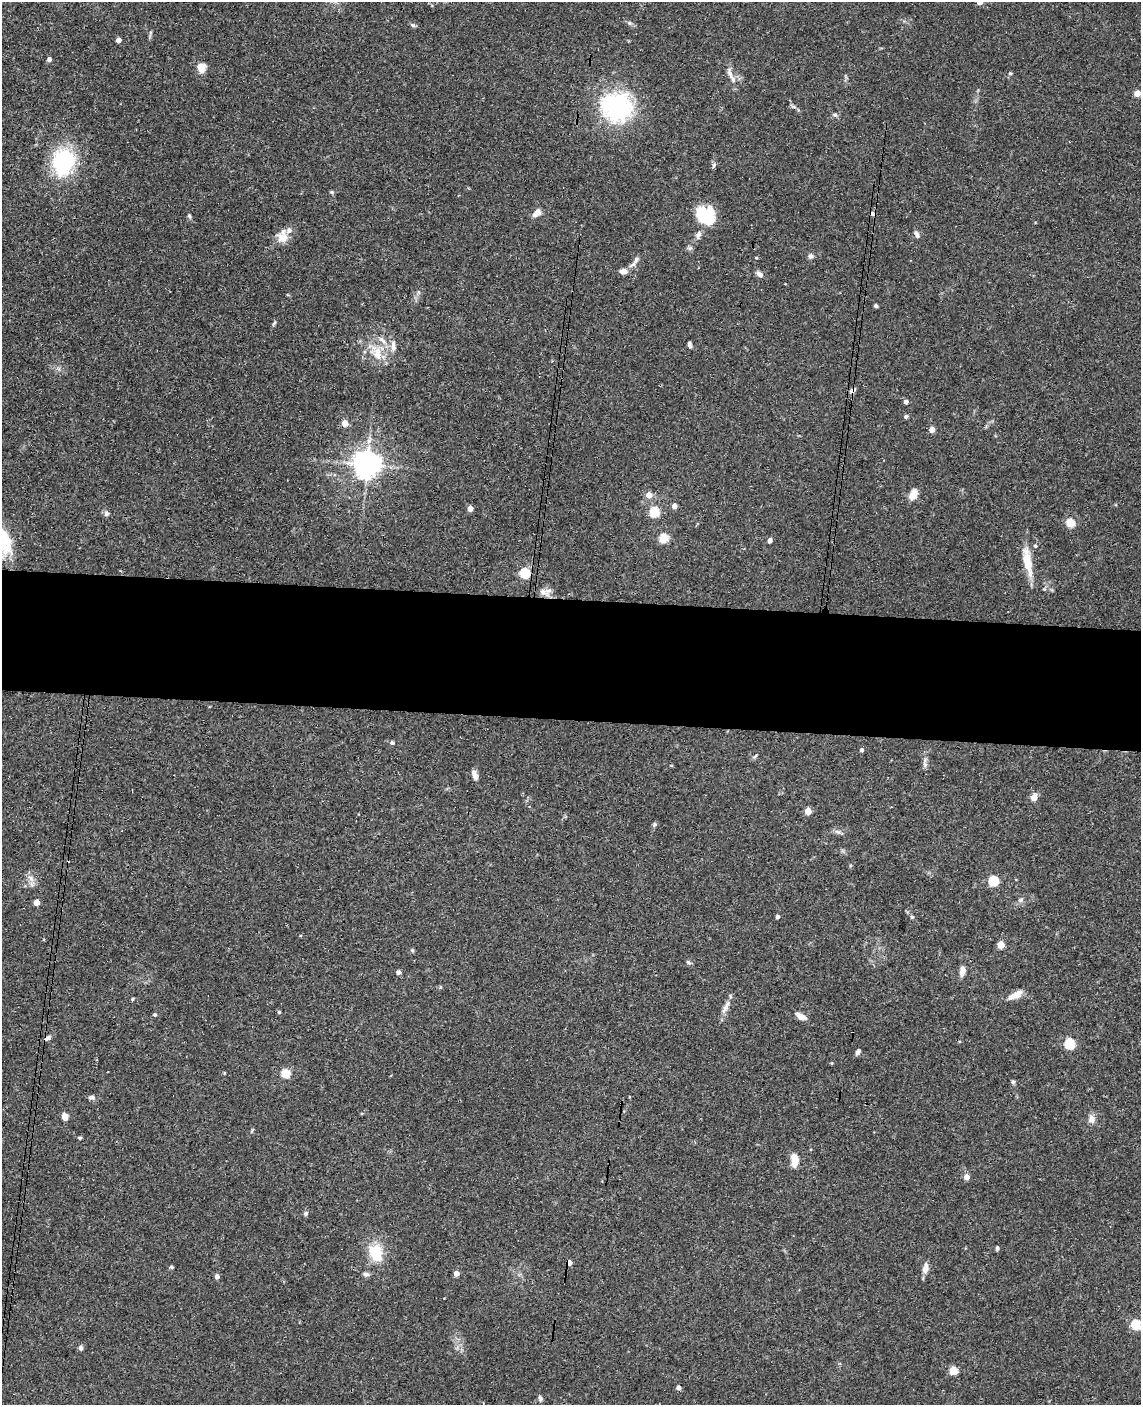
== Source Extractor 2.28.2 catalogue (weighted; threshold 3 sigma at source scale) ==
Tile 7 of 4 x 3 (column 3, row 2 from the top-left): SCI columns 2290-3428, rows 1569-2971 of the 4579 x 4650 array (HDU 1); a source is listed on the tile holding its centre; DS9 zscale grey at full resolution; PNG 1143 x 1407 px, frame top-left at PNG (2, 2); no overlay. Shown black and unused: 9% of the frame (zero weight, under 3 of 4 exposures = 6% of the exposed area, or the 3 px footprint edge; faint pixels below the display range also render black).
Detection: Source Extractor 2.28.2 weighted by HDU 2 'WHT'; one run over the whole footprint, this tile lists its part. Background 0.062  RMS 0.0055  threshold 0.0245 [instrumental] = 3 sigma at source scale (4.5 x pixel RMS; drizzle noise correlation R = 1.50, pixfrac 1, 0.05/0.05 arcsec/px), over >= 5 px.
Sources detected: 113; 1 inside a brighter object's white glare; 3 cosmic-ray / hot-pixel residue — not listed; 5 inside a brighter listed object's ellipse — not listed separately; the other 104 listed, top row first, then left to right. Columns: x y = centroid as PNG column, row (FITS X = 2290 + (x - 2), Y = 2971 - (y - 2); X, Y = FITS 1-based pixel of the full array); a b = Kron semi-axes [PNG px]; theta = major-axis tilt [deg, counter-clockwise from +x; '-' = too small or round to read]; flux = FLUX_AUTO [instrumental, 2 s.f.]
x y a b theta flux
979 2 4 4 - 6.1
629 23 6 5 - 1.1
413 25 8 5 -26 1
118 40 4 4 - 3.7
49 59 5 4 - 1.8
201 67 11 10 - 5.3
730 73 18 7 -72 3.8
1010 73 5 4 - 0.66
1137 93 4 4 - 7.4
616 107 35 32 -14 63
794 107 8 3 -19 1
835 115 7 5 -15 1.2
63 161 23 18 80 58
714 165 6 5 - 1.1
332 192 6 4 -88 0.68
536 213 11 6 45 4.2
189 216 6 5 - 0.87
709 216 24 11 82 14
698 235 9 6 57 2.1
917 235 9 5 -67 1.8
283 238 16 12 -25 5.5
810 256 6 6 - 1.8
756 258 4 3 - 0.49
633 265 13 5 35 2.1
623 271 10 7 3 2.9
759 274 10 6 -39 2.2
876 306 4 4 - 0.91
274 323 10 3 60 0.89
690 344 7 5 -74 1.2
393 346 16 6 -88 3.3
377 353 23 16 -60 12
853 390 10 5 28 1.4
906 402 4 4 - 2.3
906 417 4 4 - 1.4
345 423 5 4 - 7.6
932 429 4 4 - 6.2
367 465 8 8 - 710
649 495 5 5 - 4.8
913 495 12 7 59 6.4
674 506 4 4 - 3.7
470 508 4 4 - 6
654 512 5 5 - 34
106 513 6 6 - 1.7
1070 523 5 5 - 21
664 538 5 5 - 28
770 540 4 4 - 3
1035 546 5 4 - 0.94
1027 562 33 10 -81 12
524 573 5 5 - 39
543 592 16 8 -30 3.4
392 743 5 4 - 1.1
861 750 4 4 - 1.5
755 756 8 4 39 0.91
925 764 9 5 -70 1.5
474 775 12 6 -68 2.7
1034 798 5 4 - 8.5
808 811 4 4 - 10
654 824 6 5 - 0.96
838 832 9 4 -19 1.4
31 878 11 6 -52 2.8
993 881 5 5 - 37
1021 900 7 6 - 1.3
36 902 4 4 - 7.2
777 917 4 3 - 1.9
912 917 5 4 - 0.66
1001 945 5 4 - 11
412 950 5 4 - 0.69
688 962 8 4 -45 1
962 971 10 5 82 4.5
398 972 6 5 - 1.4
440 987 5 3 - 0.59
1015 995 18 7 28 5.7
132 999 4 3 - 0.68
725 1007 16 7 63 3.6
279 1012 4 4 - 0.8
155 1015 5 4 - 0.99
801 1016 13 6 -30 4.3
47 1038 7 5 31 1.7
1070 1044 5 5 - 39
858 1052 7 5 45 1.4
224 1073 4 3 - 0.48
285 1073 5 5 - 25
1013 1082 5 5 - 1
92 1097 9 5 -5 1.5
65 1117 7 6 - 3.6
1091 1119 10 8 87 3.4
252 1130 9 3 61 0.65
80 1138 5 4 - 0.59
794 1159 12 6 -84 8.9
967 1177 5 5 - 4
305 1213 6 6 - 1.1
997 1248 6 4 81 0.83
375 1253 20 15 -67 16
569 1263 5 4 - 4
171 1267 5 4 - 0.9
925 1268 14 7 80 3.2
456 1273 4 4 - 4.8
366 1274 8 6 -14 1.6
217 1276 4 4 - 2.5
1136 1325 5 5 - 32
81 1348 7 5 -88 1.2
953 1371 5 5 - 14
678 1388 4 4 - 2.5
540 1398 8 5 -80 1.3
Overlapping masked pixels (flux is a lower limit): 3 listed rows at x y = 853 390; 47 1038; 569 1263
Isophote crosses this tile's border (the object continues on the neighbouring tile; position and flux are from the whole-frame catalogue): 1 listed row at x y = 979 2